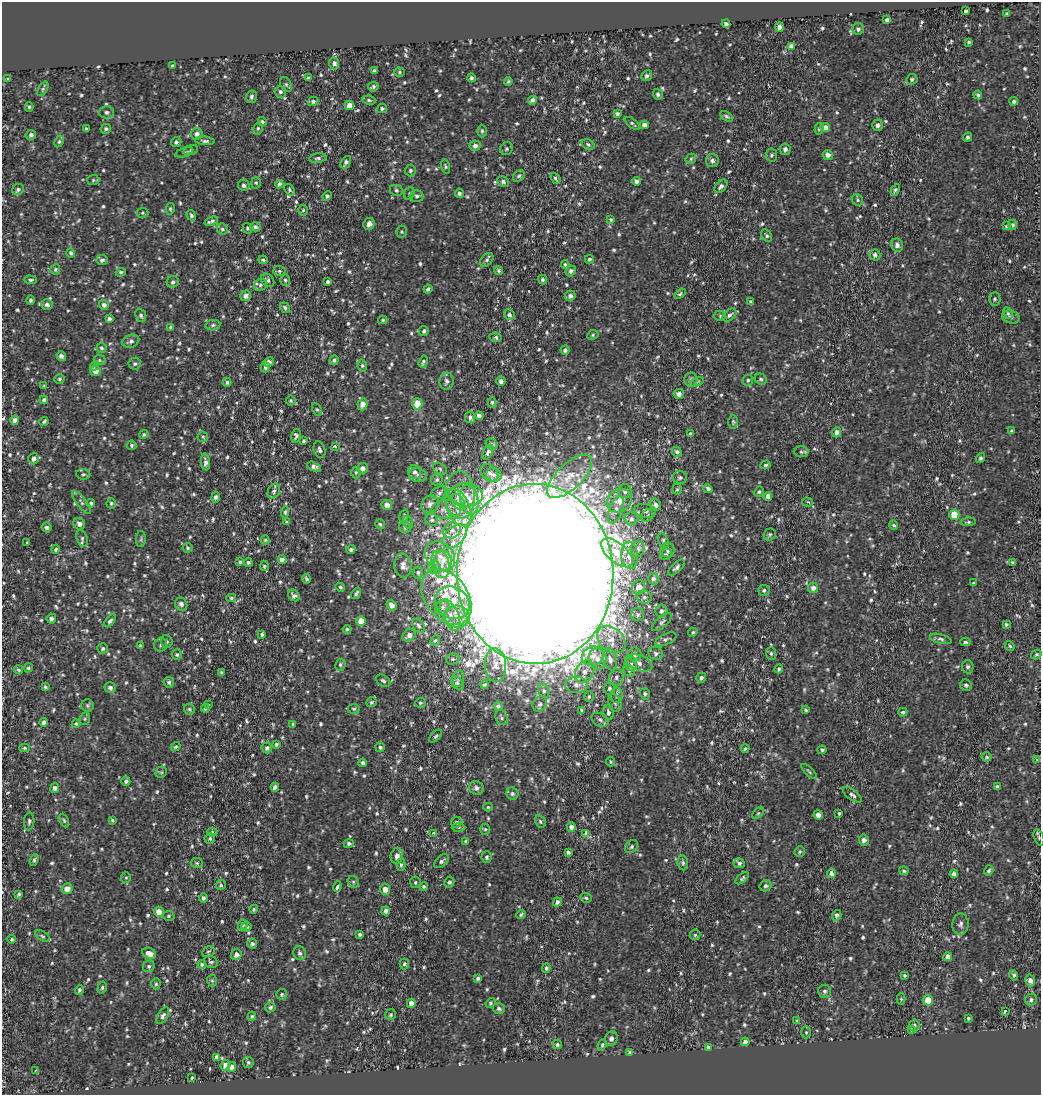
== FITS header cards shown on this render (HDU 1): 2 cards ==
NAXIS1  =                 1039
NAXIS2  =                 1093

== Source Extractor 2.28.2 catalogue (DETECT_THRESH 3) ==
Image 1039 x 1093 px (HDU 1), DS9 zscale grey, 1 PNG px = 1 image px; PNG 1043 x 1097 px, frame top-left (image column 1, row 1093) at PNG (2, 2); each listed source drawn as its Kron ellipse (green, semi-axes under 4 px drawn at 4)
Background -0.00667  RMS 0.029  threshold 0.0885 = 3 sigma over >= 5 px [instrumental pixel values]
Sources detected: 971; of the 971, the 500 brightest by FLUX_AUTO listed and drawn (471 fainter detections omitted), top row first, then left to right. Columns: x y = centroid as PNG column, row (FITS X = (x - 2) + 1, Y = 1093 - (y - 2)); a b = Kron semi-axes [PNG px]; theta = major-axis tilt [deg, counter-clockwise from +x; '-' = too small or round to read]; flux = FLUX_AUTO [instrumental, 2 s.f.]
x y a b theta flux
966 11 3 3 - 25
1007 13 3 3 - 3
887 20 4 4 - 7.9
726 24 4 4 - 4.5
779 27 4 4 - 9.9
858 29 6 5 - 5
969 42 3 3 - 3.4
791 46 4 4 - 6.5
334 63 6 5 - 7.8
172 65 4 3 - 20
374 70 3 3 - 3.1
399 72 5 4 - 3.3
647 76 6 5 - 5
308 78 3 3 - 3.1
471 78 4 4 - 4
8 79 4 3 - 3.1
912 79 5 5 - 4.6
508 81 4 3 - 3
286 84 8 5 -63 3.9
373 87 5 4 - 4.3
43 89 8 4 60 3.5
280 92 6 5 - 5.5
658 94 5 5 - 4.3
978 95 4 3 - 3.8
251 97 6 5 - 6.3
369 100 7 4 -9 3.6
532 100 5 4 - 7.1
313 101 5 4 - 5
1014 101 4 4 - 4.5
349 105 5 4 - 13
29 107 5 4 - 3
382 108 5 4 - 3.6
107 112 7 6 - 6.4
617 113 3 3 - 4.3
726 116 7 4 -30 3.5
262 122 5 4 - 3.7
632 123 9 4 -37 4.4
644 125 4 4 - 9.4
877 125 5 5 - 6.5
258 128 6 5 - 3.6
825 128 5 4 - 13
86 129 3 3 - 3.1
106 129 5 4 - 4.8
819 129 6 4 74 3.1
482 131 6 4 -90 3.4
197 134 6 5 - 7.7
31 135 5 5 - 6.7
968 137 5 4 - 4.9
205 141 10 4 -4 4.9
59 142 6 4 63 3.6
176 142 5 5 - 5.1
588 145 7 5 -30 4.2
475 146 5 5 - 6.8
506 149 7 6 - 3.9
785 149 5 5 - 7
191 150 8 5 20 3.8
184 152 9 4 20 4.1
772 155 7 5 84 4.4
828 155 5 5 - 9.5
318 158 9 4 8 4.9
691 159 6 4 47 3.4
712 160 6 6 - 7.5
346 162 7 4 57 6
446 167 7 4 -77 3.2
410 170 6 5 - 5
519 176 6 5 - 3.7
555 178 6 4 -52 4.1
93 180 6 5 - 3
503 181 6 5 - 5.5
636 181 4 4 - 6.8
256 183 6 5 - 3.2
279 184 4 4 - 5.5
244 185 6 5 - 6.3
721 186 8 5 48 7
18 190 6 5 - 5.1
289 190 6 4 -54 3.6
396 190 6 5 - 4.1
895 190 6 4 60 4
409 193 6 5 - 3.3
459 193 5 4 - 4.7
327 196 5 4 - 4.1
417 196 7 6 - 5.8
857 200 6 5 - 3.6
170 209 5 4 - 3.3
303 210 5 4 - 3.2
142 213 6 5 - 3.6
191 215 5 4 - 4
611 219 4 4 - 3.1
211 221 7 3 21 5.3
369 224 6 5 - 9.2
1013 225 5 4 - 4.6
1007 226 3 3 - 62
255 227 5 4 - 6
247 228 5 5 - 3.5
222 229 6 5 - 4.6
402 232 6 5 - 3.1
767 235 7 4 -53 4.1
897 245 7 6 - 7.8
71 253 4 4 - 4.4
875 255 6 5 - 7.1
589 259 4 4 - 5.2
102 260 5 5 - 5.5
263 260 5 3 - 3.2
487 260 8 5 47 5.1
565 265 4 3 - 3.2
55 269 5 5 - 3.6
279 271 6 5 - 4.1
499 271 4 3 - 3.6
571 271 5 4 - 6.2
121 272 5 4 - 3.6
30 280 7 4 -1 4.4
268 280 7 5 -45 5.5
285 280 6 5 - 3.8
542 280 5 4 - 4.3
173 282 6 5 - 4.7
328 282 4 3 - 3.9
260 285 7 5 35 4.8
428 289 4 3 - 4.3
680 294 6 4 38 3.4
246 296 5 5 - 9.3
570 296 5 5 - 7.1
995 299 7 5 86 4.3
30 300 5 4 - 4.5
750 302 4 4 - 3.4
47 304 6 5 - 6.2
104 305 5 5 - 8
285 308 5 4 - 4.5
1008 313 6 4 -64 3.1
141 315 7 5 -70 4.3
509 315 5 5 - 6.2
729 315 8 5 40 6.2
720 316 6 5 - 3.3
1011 317 9 6 -15 7
109 319 4 4 - 5
383 320 4 4 - 3.1
213 325 7 5 10 4.9
171 327 4 4 - 5.6
424 331 5 4 - 5.2
593 335 6 4 25 3.1
495 337 6 4 -7 4.5
131 341 8 6 21 7.3
101 348 5 5 - 4
565 350 4 4 - 5.5
61 356 5 4 - 8.9
100 360 6 5 - 3.1
334 360 5 4 - 4.6
269 362 5 4 - 9.4
423 362 6 4 73 3.9
135 364 6 6 - 4.7
362 365 6 4 -76 3.6
94 366 5 4 - 4.2
265 367 5 4 - 3.9
95 371 5 5 - 19
59 379 5 5 - 3.6
761 379 6 5 - 4.2
691 380 7 6 - 5.5
748 380 5 5 - 3.8
447 381 8 7 - 7.5
501 381 5 4 - 7.9
227 382 4 3 - 3.5
697 382 7 4 22 3
44 386 4 3 - 3
679 394 5 5 - 12
44 400 4 4 - 4.2
291 400 5 5 - 3.1
492 402 5 4 - 4.2
363 404 6 5 - 17
417 404 5 5 - 41
317 410 6 4 -61 3.1
479 416 4 4 - 6.4
470 417 6 5 - 6.7
15 420 4 4 - 9.1
44 421 5 3 - 4.3
733 422 7 4 -89 3.1
1012 431 4 3 - 3.8
837 432 5 4 - 8.2
144 434 4 4 - 3.3
690 434 4 4 - 4.3
296 436 7 4 77 4.1
203 437 5 5 - 3.2
304 441 4 3 - 3.3
492 444 6 5 - 4.9
131 445 5 5 - 3.4
335 446 3 3 - 19
319 450 8 5 -73 6
488 452 8 4 61 6.3
677 452 5 4 - 5.2
801 452 7 5 -1 3.8
34 458 6 5 - 9.7
980 458 5 4 - 3.9
206 462 8 4 -84 7.9
766 465 5 4 - 3.7
314 467 7 4 -27 7.5
363 468 5 5 - 8.8
440 469 7 5 -32 4
356 472 6 4 -89 3.1
415 472 7 6 - 6.7
490 473 10 7 -46 8.7
83 474 7 5 -7 4.2
418 475 9 7 -13 7.3
494 475 8 6 -19 7.7
570 476 28 12 44 50
680 477 7 6 - 4.8
437 480 6 5 - 4.4
677 489 5 4 - 3.2
708 489 4 4 - 5.5
274 491 8 5 64 6.2
625 491 7 6 - 8.1
759 492 5 5 - 4.2
439 493 9 6 22 7.5
460 495 24 15 -88 45
466 495 17 11 -3 25
768 496 4 4 - 9.7
216 497 5 4 - 5.9
469 500 15 9 -78 20
619 501 13 11 33 23
81 502 14 5 -52 6.3
458 502 9 5 -59 5.5
808 502 5 4 - 3.3
91 503 4 4 - 4
111 503 5 5 - 3.6
430 504 9 8 - 12
387 505 5 5 - 15
656 505 6 5 - 6.7
458 508 19 11 -66 34
446 509 15 9 0 19
616 510 14 7 69 14
645 511 10 7 -12 7.1
285 512 6 4 85 3.2
647 515 7 5 58 4.3
954 515 5 5 - 41
404 516 7 4 75 3
631 519 6 6 - 6.3
432 520 6 6 - 4
286 522 3 3 - 6
968 522 7 4 6 3.4
408 523 7 4 -62 3
79 524 6 5 - 9.3
380 524 5 4 - 3.5
894 525 4 4 - 3.6
46 527 5 5 - 4.7
405 527 6 5 - 5.1
452 530 9 7 30 13
770 534 6 5 - 3.5
454 536 14 9 44 20
82 538 8 5 -74 4.5
141 539 8 5 88 3.7
265 540 4 4 - 3
663 540 8 5 -65 3.8
26 542 3 3 - 3.6
188 548 5 5 - 3.5
56 549 4 4 - 3.2
638 549 8 6 86 7.3
351 550 4 4 - 5.5
668 550 7 6 - 6.5
617 553 19 9 -41 35
666 554 6 5 - 4.1
630 555 14 8 -85 20
440 556 16 13 -43 35
282 559 4 4 - 11
443 561 10 8 90 17
240 562 4 4 - 3.1
248 562 4 4 - 4.6
1012 562 4 4 - 3.7
440 564 14 9 -78 24
264 566 5 4 - 3.5
403 566 12 8 -83 11
676 567 10 5 43 6
435 568 7 6 - 5.3
418 572 6 4 -85 3.4
535 574 90 78 -89 34000
306 579 4 4 - 4.2
653 579 5 5 - 5
973 583 4 3 - 3.9
340 587 5 4 - 3.3
639 587 7 6 - 16
813 588 5 5 - 8.9
764 590 6 5 - 4.7
356 593 6 3 55 4.4
294 595 6 5 - 6
446 597 31 21 -54 84
644 597 7 6 - 6.1
231 598 5 4 - 3.5
452 603 18 15 -34 44
181 604 7 6 - 6.6
391 605 5 4 - 9
442 607 8 7 - 9.5
661 611 6 6 - 6.4
450 615 17 8 -66 22
638 615 6 6 - 5
457 617 13 11 -14 28
51 619 5 4 - 6.3
110 621 7 4 50 4.9
361 621 5 5 - 32
662 622 12 5 42 5.4
1006 625 4 3 - 3.6
419 626 7 5 -57 4.8
347 629 4 4 - 3.2
693 632 5 4 - 3
262 634 4 3 - 4.3
409 635 7 5 36 8.6
611 639 16 11 -42 27
666 639 11 5 25 5.1
941 639 11 4 -14 5.2
435 640 5 4 - 3.1
167 641 6 5 - 3.7
965 642 5 3 - 3.4
140 645 3 3 - 3
161 645 7 6 - 5.3
1010 646 5 4 - 3.2
103 649 5 5 - 4.4
656 653 7 6 - 5.8
771 653 6 5 - 4.4
635 654 7 6 - 9.1
1036 654 5 4 - 3.2
177 655 5 5 - 3.7
593 656 11 9 22 16
453 659 7 5 14 4.3
597 659 10 9 - 15
610 660 11 7 -78 12
639 663 14 7 -20 15
631 664 7 6 - 5.9
340 665 6 5 - 3.9
495 665 16 11 -87 23
968 667 6 6 - 4.7
28 668 5 4 - 3.4
779 669 4 3 - 3.3
18 670 4 3 - 3.3
585 671 12 9 58 17
629 671 6 5 - 4.5
221 672 3 3 - 3.2
616 677 8 7 - 7.3
458 678 8 5 78 6.3
701 678 5 4 - 5.5
383 681 8 5 -33 5.1
169 682 5 5 - 4.6
457 683 7 5 -50 4.9
485 684 4 4 - 3.1
576 685 11 8 1 16
966 685 6 5 - 4.5
45 687 3 3 - 3.5
110 688 6 5 - 5.6
609 688 6 5 - 4.2
544 691 7 5 -76 4.7
645 694 5 5 - 4.4
616 695 7 6 - 7.9
589 697 5 4 - 3.3
371 702 5 5 - 3.3
420 703 5 5 - 3.7
615 703 9 6 -71 6.8
540 704 8 6 53 7
88 705 6 6 - 3.9
209 705 3 3 - 3.4
498 706 4 4 - 4.2
205 708 4 3 - 5
189 709 6 5 - 3.7
354 709 6 5 - 3.1
806 710 4 3 - 3
582 711 4 3 - 4.9
608 712 7 5 -80 8.1
903 712 4 4 - 4.3
502 718 8 6 -62 4.6
85 719 6 5 - 3.1
600 720 9 6 -29 6.1
44 722 4 4 - 7.6
76 724 4 4 - 3
293 724 4 3 - 3.5
436 736 8 4 45 4
276 744 4 3 - 3.9
176 746 5 4 - 3.3
380 747 5 4 - 4.6
25 748 5 4 - 3.1
267 748 5 5 - 6.7
745 748 4 3 - 3
822 750 4 3 - 3.8
986 757 5 5 - 3.6
1037 760 3 3 - 36
610 762 5 4 - 3
363 763 4 3 - 4.6
809 771 10 3 -44 3.3
161 772 6 5 - 3.5
126 781 4 4 - 4.8
997 786 4 3 - 3
275 787 4 4 - 12
55 788 5 4 - 7.4
476 788 7 6 - 8.3
512 794 6 6 - 4.9
852 795 11 5 -37 6.5
488 807 5 4 - 3.1
758 813 7 4 45 3.6
839 813 3 3 - 11
818 815 4 4 - 13
64 820 7 4 -63 3.2
112 820 4 3 - 3
29 821 9 5 88 4.7
540 821 6 5 - 3.7
456 822 5 5 - 4.4
458 827 7 4 -1 3.3
571 827 5 4 - 9.4
485 829 5 5 - 3
212 832 5 4 - 3.1
586 833 4 3 - 34
434 834 4 3 - 9.1
1039 837 8 5 -70 3.6
210 838 5 5 - 3.7
864 840 5 5 - 8.7
466 841 4 4 - 3.7
349 844 5 4 - 4.9
632 847 7 5 48 4.3
568 852 4 3 - 4.8
800 852 5 5 - 3.5
397 856 8 6 78 11
487 857 6 5 - 5
34 860 6 4 68 4.1
441 861 9 5 39 5.9
197 863 6 5 - 3.3
683 863 7 5 -82 4.6
739 863 5 5 - 5.1
401 865 6 4 -90 3.9
904 871 5 4 - 3.4
989 871 5 4 - 3.9
831 873 5 4 - 10
954 874 4 4 - 7
126 878 5 5 - 3.1
742 878 8 4 40 4
353 882 6 5 - 3.8
415 882 6 5 - 3.8
449 882 5 5 - 4.7
221 885 5 5 - 3.8
424 886 4 4 - 3
765 886 6 5 - 4.5
337 887 5 3 - 11
67 889 5 5 - 17
385 889 5 5 - 16
19 894 3 3 - 3.2
203 898 4 4 - 5.7
586 898 6 4 -26 3.9
557 902 4 4 - 5.7
254 909 4 4 - 3
386 911 4 4 - 7.4
159 912 5 5 - 22
521 914 5 3 - 3.1
837 915 5 4 - 5.4
169 916 6 5 - 3.3
960 924 10 8 89 7.3
243 925 5 4 - 4.4
246 926 5 5 - 4.1
360 934 3 3 - 4.2
695 935 5 5 - 3.1
42 936 8 4 -32 3.8
12 939 4 4 - 3.3
252 944 5 4 - 5.9
208 952 7 5 32 3.2
149 953 7 5 -24 15
300 953 7 6 - 6
236 954 5 5 - 9.8
948 957 4 4 - 12
211 962 7 5 -23 5.2
202 964 4 4 - 4.3
404 964 5 4 - 4.3
149 966 6 5 - 4.1
546 968 5 3 - 5.2
905 975 3 3 - 34
1014 975 5 4 - 4.7
478 978 4 3 - 4.3
1030 980 6 5 - 11
212 981 6 5 - 3
156 984 5 4 - 3
102 988 6 4 75 3.4
79 990 5 4 - 3.9
825 991 6 6 - 5.8
282 994 5 5 - 3.2
901 999 6 4 90 3.3
928 1000 5 5 - 44
1031 1000 6 5 - 5.8
411 1003 5 4 - 12
490 1003 5 4 - 3.3
270 1007 5 5 - 4.5
499 1009 6 5 - 4.5
1005 1011 3 3 - 18
391 1015 5 5 - 3.3
163 1016 9 5 59 5.9
252 1016 4 4 - 3.5
968 1018 4 3 - 3
797 1021 4 3 - 3.5
914 1025 6 5 - 5
911 1030 3 3 - 17
806 1032 6 5 - 3.4
611 1038 7 6 - 8.6
745 1042 4 4 - 7
557 1044 5 4 - 4.2
602 1045 6 4 68 3.5
709 1047 4 3 - 5.2
630 1052 4 3 - 5.4
216 1057 4 3 - 7.1
248 1062 5 5 - 3.7
225 1065 5 4 - 10
232 1067 4 4 - 13
35 1070 3 2 - 13
192 1078 3 3 - 20
At the frame edge (FLAGS 8, measured only in part): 1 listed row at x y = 1039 837
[471 fainter detections neither listed nor drawn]